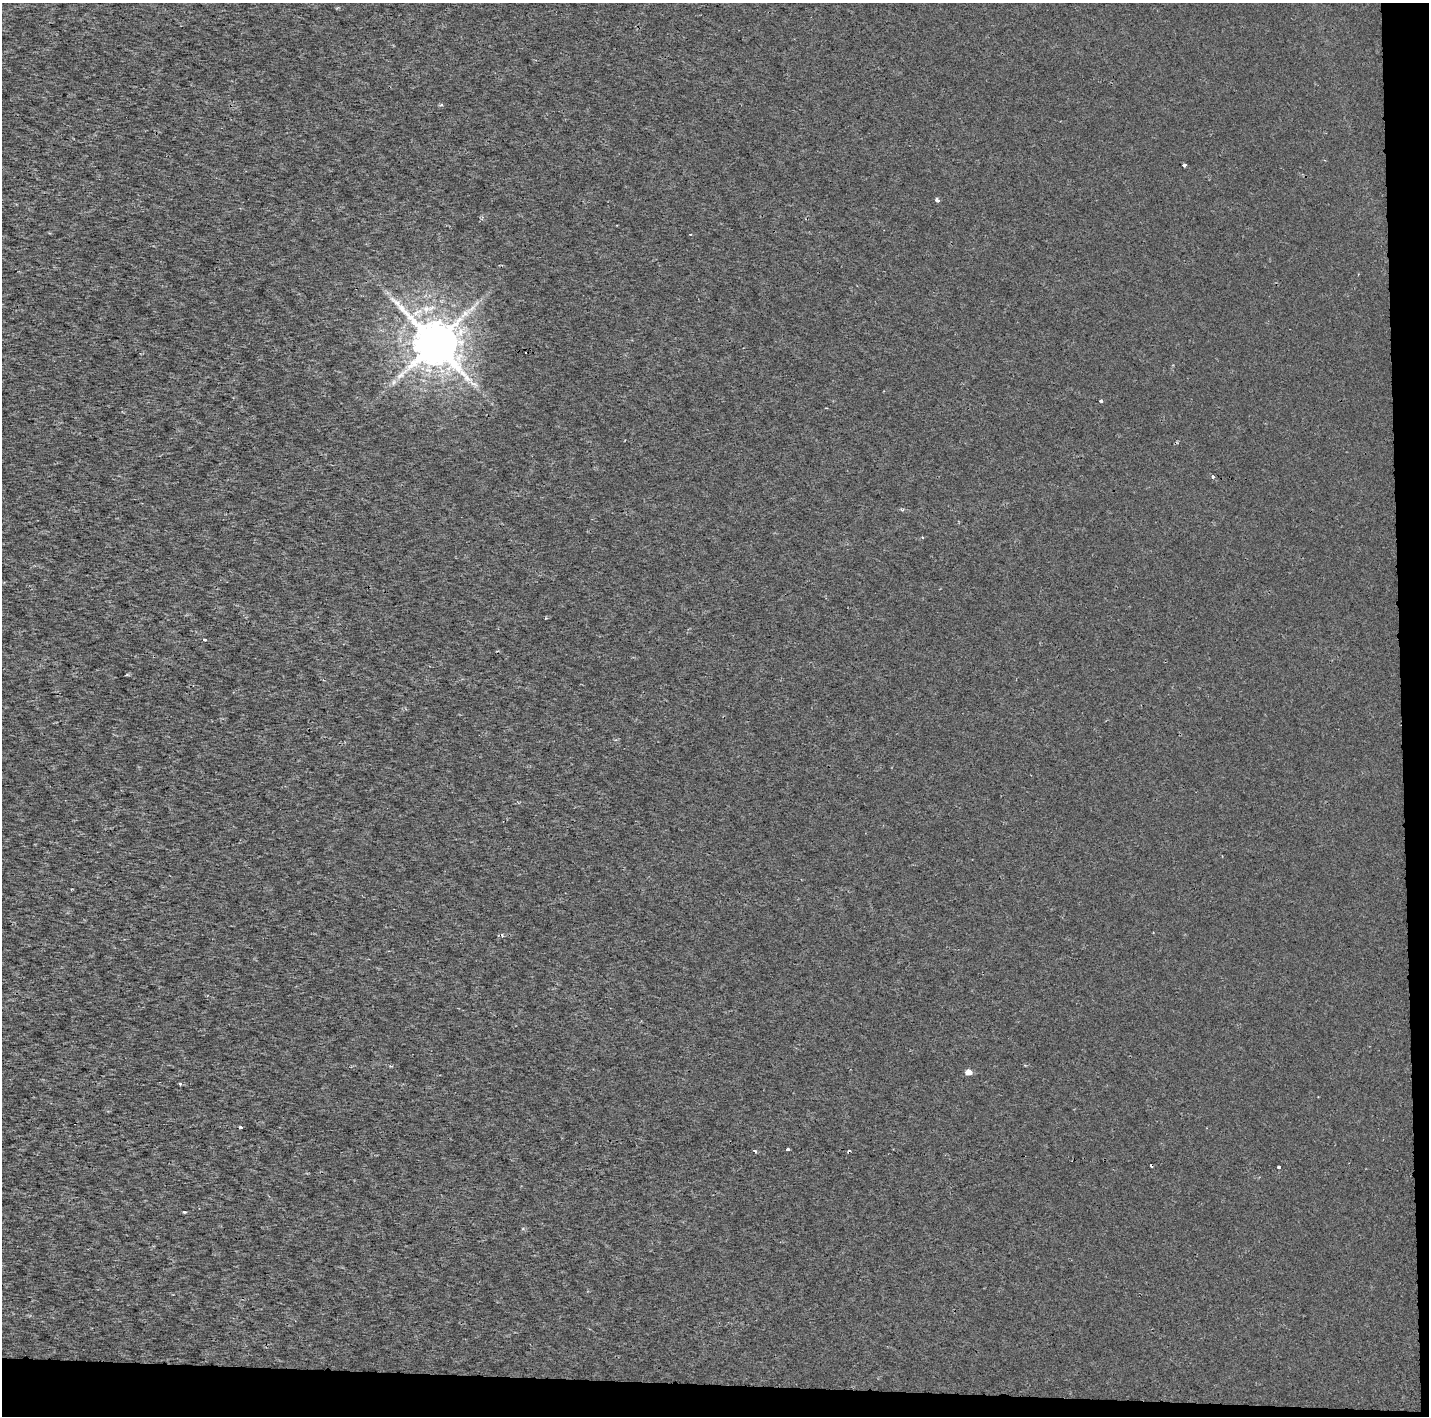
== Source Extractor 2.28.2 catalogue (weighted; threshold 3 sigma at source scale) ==
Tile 9 of 3 x 3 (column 3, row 3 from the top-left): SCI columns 5515-6941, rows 1-1414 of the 7053 x 4355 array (HDU 1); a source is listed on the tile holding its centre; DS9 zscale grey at full resolution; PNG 1431 x 1418 px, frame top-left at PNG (2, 3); no overlay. Shown black and unused: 4% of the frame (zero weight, under 2 of 3 exposures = <1% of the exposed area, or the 3 px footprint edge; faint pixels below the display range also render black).
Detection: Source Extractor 2.28.2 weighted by HDU 2 'WHT'; one run over the whole footprint, this tile lists its part. Background 1.73e-04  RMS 0.0022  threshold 0.0101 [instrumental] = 3 sigma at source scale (4.5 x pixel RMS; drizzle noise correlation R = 1.50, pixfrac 1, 0.0396/0.0396 arcsec/px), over >= 5 px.
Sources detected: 19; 3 cosmic-ray / hot-pixel residue — not listed; the other 16 listed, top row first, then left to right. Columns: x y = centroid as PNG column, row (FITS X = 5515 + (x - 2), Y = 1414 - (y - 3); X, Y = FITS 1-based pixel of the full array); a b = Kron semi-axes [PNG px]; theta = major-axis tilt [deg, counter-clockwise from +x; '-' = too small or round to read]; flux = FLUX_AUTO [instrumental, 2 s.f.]
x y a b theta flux
441 105 5 3 - 0.3
1184 165 4 3 - 0.63
937 200 4 3 - 0.97
690 234 3 2 - 0.22
435 343 14 11 -43 1100
1101 401 5 4 - 0.28
1213 477 3 3 - 0.81
204 640 3 3 - 0.28
502 935 5 4 - 0.39
968 1072 5 4 - 2.2
180 1084 3 3 - 0.34
241 1127 3 2 - 0.46
787 1149 4 3 - 2.2
755 1151 5 3 - 0.29
1279 1167 3 3 - 0.29
184 1212 3 3 - 0.5